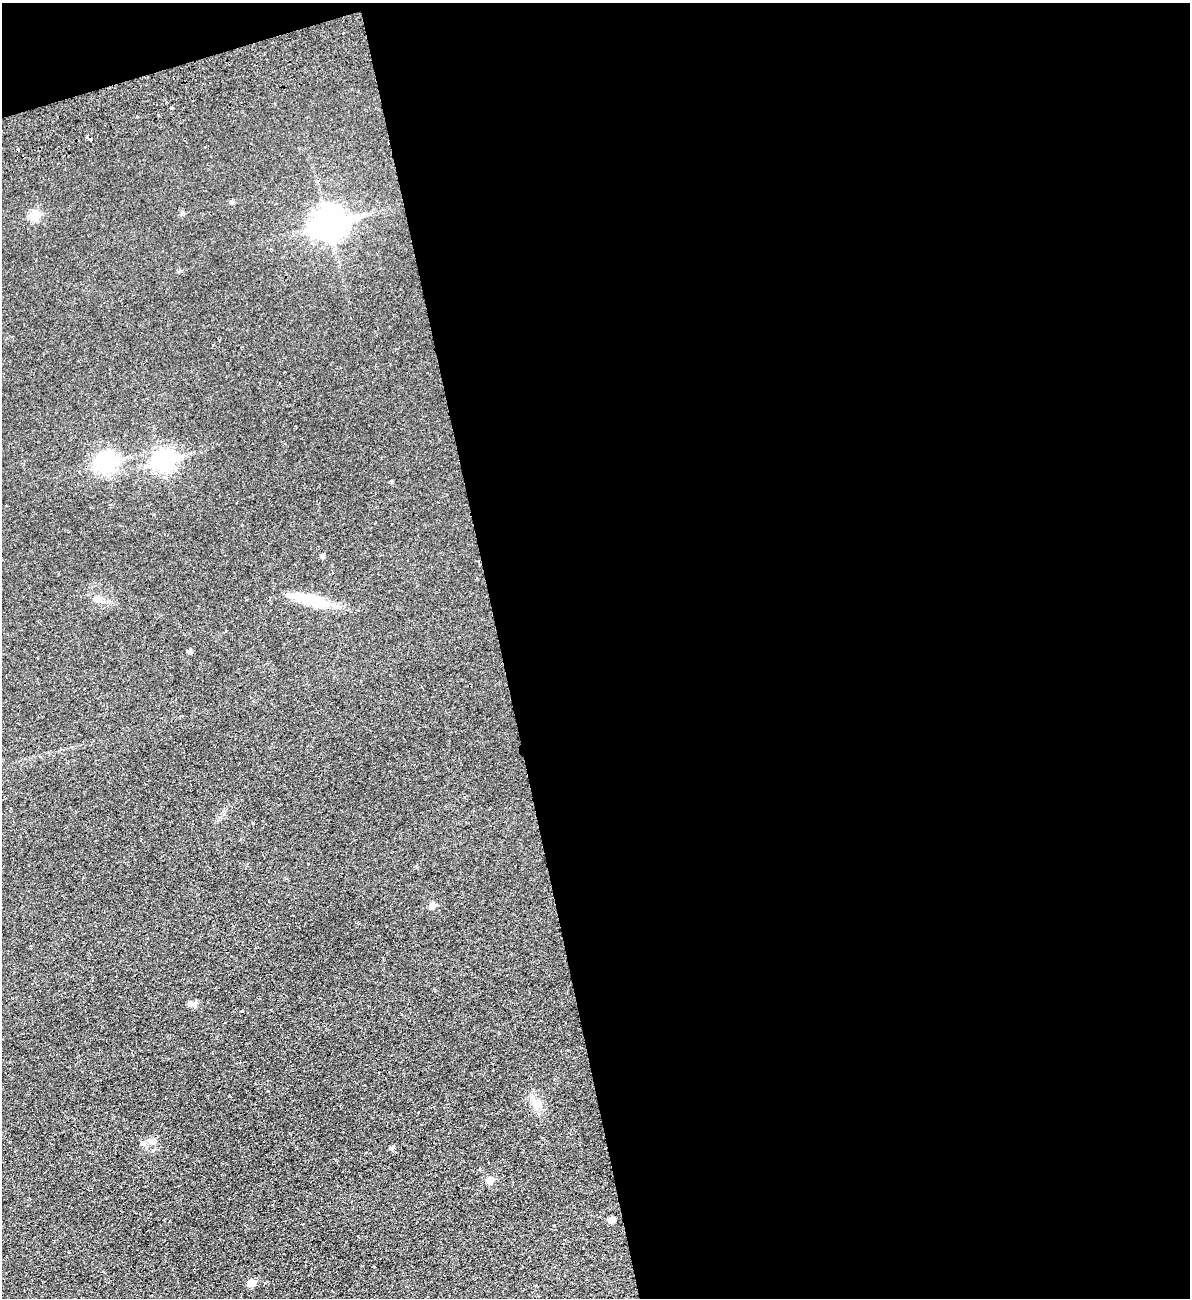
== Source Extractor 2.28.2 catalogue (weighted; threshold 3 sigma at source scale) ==
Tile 4 of 4 x 4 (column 4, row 1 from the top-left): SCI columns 3731-4918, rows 3949-5244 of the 5204 x 5300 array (HDU 1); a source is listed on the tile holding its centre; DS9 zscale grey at full resolution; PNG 1192 x 1300 px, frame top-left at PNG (2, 3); no overlay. Shown black and unused: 59% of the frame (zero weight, under 2 of 3 exposures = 3% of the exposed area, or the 3 px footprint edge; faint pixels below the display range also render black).
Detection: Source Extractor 2.28.2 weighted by HDU 2 'WHT'; one run over the whole footprint, this tile lists its part. Background 0.0216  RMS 0.0048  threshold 0.0214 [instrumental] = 3 sigma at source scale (4.5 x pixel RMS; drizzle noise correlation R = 1.50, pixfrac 1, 0.05/0.05 arcsec/px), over >= 5 px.
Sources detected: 22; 2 cosmic-ray / hot-pixel residue — not listed; the other 20 listed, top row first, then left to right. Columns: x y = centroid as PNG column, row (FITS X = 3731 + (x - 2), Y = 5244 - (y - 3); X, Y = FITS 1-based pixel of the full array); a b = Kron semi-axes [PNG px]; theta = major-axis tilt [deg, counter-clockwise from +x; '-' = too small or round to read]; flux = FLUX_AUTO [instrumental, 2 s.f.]
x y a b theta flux
343 33 3 2 - 0.39
172 107 3 3 - 0.55
232 202 6 5 - 0.7
182 213 6 4 59 0.78
34 216 6 6 - 18
329 223 12 10 18 630
163 460 10 8 15 200
106 462 10 7 16 170
323 556 5 5 - 1.3
312 600 42 12 -13 18
190 651 5 5 - 1.6
432 906 6 5 - 3.9
193 1004 14 6 0 1.9
242 1011 3 3 - 0.6
536 1104 16 12 -57 5.5
144 1143 7 6 - 1.5
392 1148 6 5 - 1.3
490 1180 6 5 - 7
611 1219 5 5 - 4.6
251 1283 6 5 - 6.5
Unlisted compact peaks at least as high as the median listed source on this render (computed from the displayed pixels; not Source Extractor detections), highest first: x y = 253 823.